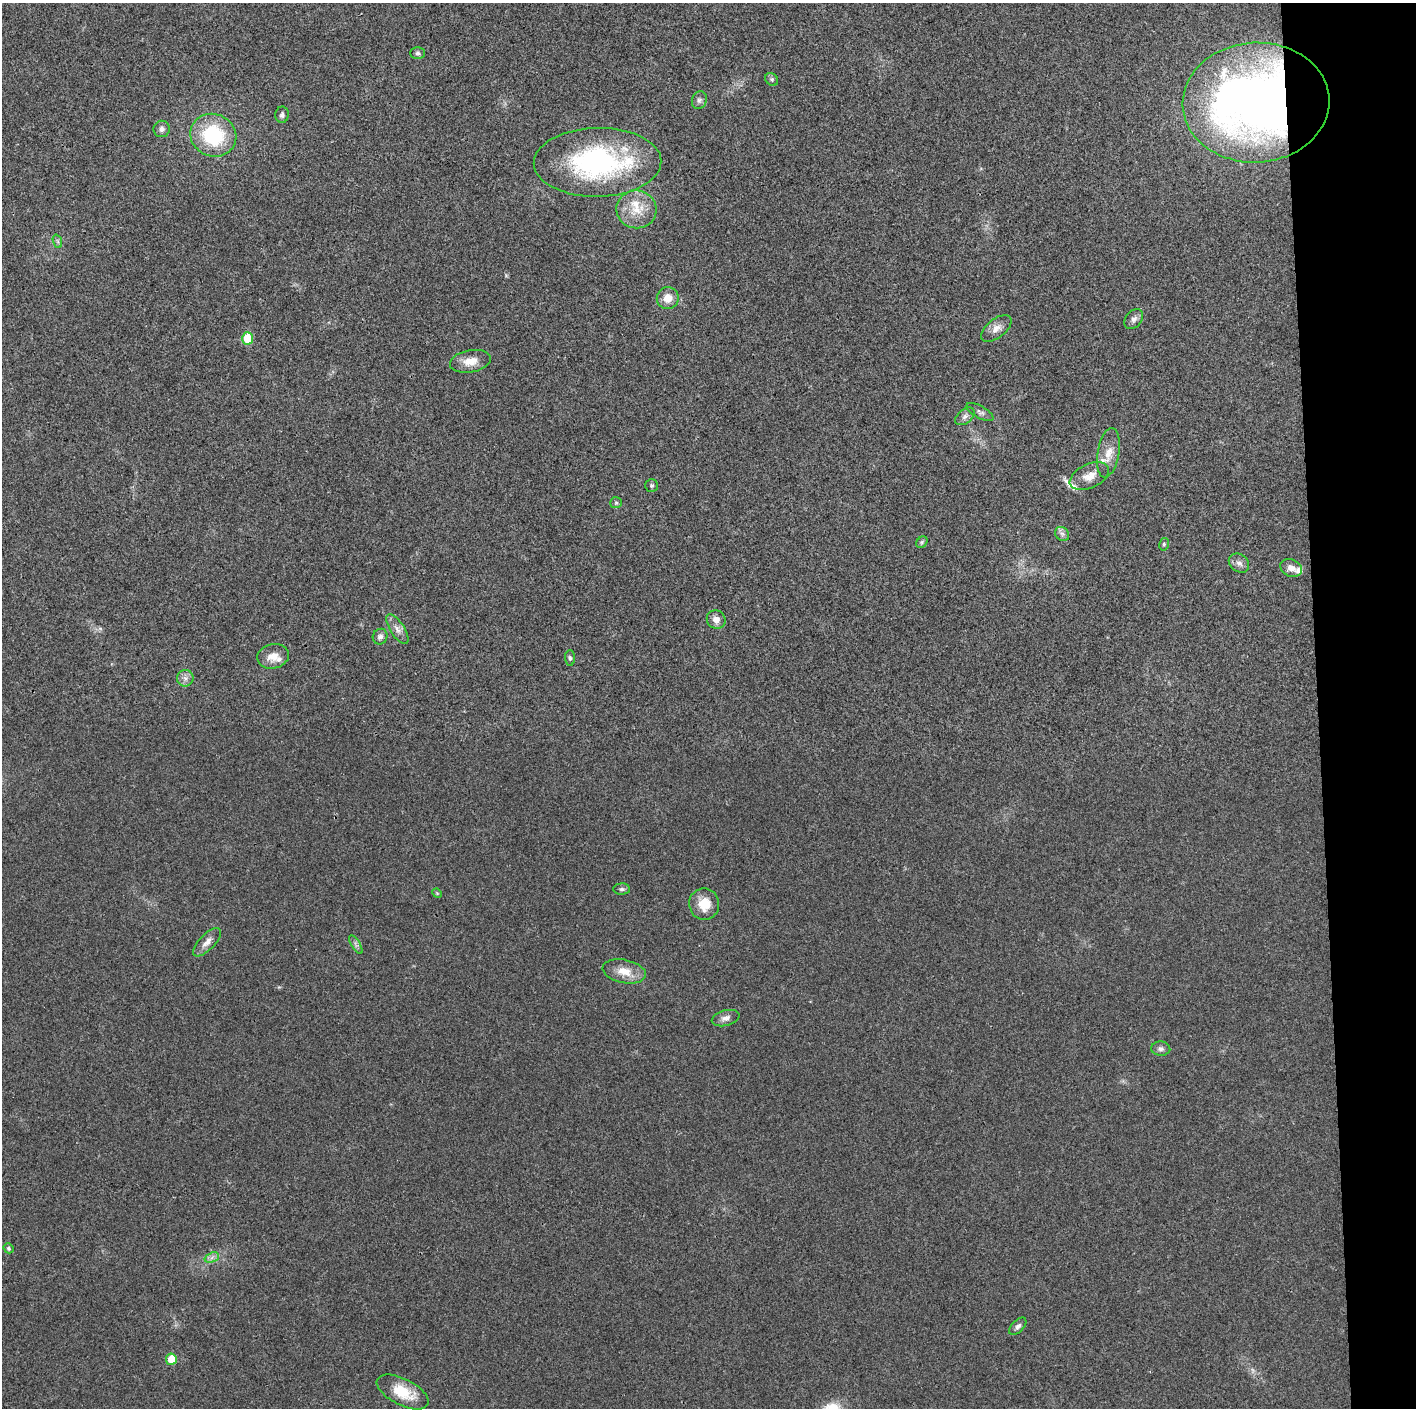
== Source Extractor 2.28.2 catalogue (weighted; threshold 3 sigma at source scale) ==
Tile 6 of 3 x 3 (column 3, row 2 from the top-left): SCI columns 2829-4242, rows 1424-2829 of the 4249 x 4237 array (HDU 1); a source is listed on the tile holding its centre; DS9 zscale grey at full resolution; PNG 1418 x 1410 px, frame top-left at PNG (2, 3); each listed source drawn as its Kron ellipse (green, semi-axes under 4 px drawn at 4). Shown black and unused: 7% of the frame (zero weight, under 3 of 4 exposures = <1% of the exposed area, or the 3 px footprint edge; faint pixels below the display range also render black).
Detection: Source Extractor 2.28.2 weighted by HDU 2 'WHT'; one run over the whole footprint, this tile lists its part. Background 0.0197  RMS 0.0056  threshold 0.025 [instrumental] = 3 sigma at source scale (4.5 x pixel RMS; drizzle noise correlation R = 1.50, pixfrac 1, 0.05/0.05 arcsec/px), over >= 5 px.
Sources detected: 50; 5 inside a brighter listed object's ellipse — not listed separately; the other 45 listed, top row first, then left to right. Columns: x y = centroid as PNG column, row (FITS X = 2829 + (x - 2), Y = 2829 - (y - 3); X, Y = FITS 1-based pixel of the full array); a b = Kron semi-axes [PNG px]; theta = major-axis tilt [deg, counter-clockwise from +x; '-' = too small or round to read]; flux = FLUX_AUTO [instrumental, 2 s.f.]
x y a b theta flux
418 53 7 5 -1 1.1
772 79 7 6 - 1.1
699 100 9 7 70 1.8
1256 103 73 60 3 410
282 115 8 7 - 1.7
162 129 8 8 - 2.2
213 135 23 21 -23 39
598 162 64 34 1 110
636 209 20 19 - 13
57 241 7 4 -70 1
668 298 11 11 - 6
1134 319 11 8 51 2.4
996 328 18 9 38 4.6
248 338 6 5 - 20
470 361 21 11 10 7.4
980 412 15 6 -30 2
965 416 11 7 40 2.4
1108 453 25 11 80 7.5
1089 476 21 11 25 7.4
652 485 6 6 - 1
616 503 6 5 - 0.99
1062 534 8 6 -44 1.8
922 542 6 5 - 0.96
1164 544 6 5 - 0.9
1239 563 11 8 -38 2.9
1291 568 11 8 -22 3.8
716 620 9 9 - 3.6
397 629 17 7 -57 3.7
380 637 8 7 - 2
273 656 16 12 13 6.3
570 658 7 5 -88 1.1
185 678 8 8 - 2.6
622 889 8 5 1 1.3
437 893 5 4 - 0.54
704 904 16 15 - 11
207 942 18 7 45 4.1
356 945 10 4 -58 1.7
624 971 22 11 -11 8.7
726 1018 14 7 16 3.2
1161 1049 9 7 -4 1.9
8 1248 5 4 - 1.2
212 1257 7 4 20 1.8
1018 1326 10 6 46 1.9
171 1359 5 5 - 11
403 1392 28 13 -27 15
Overlapping masked pixels (flux is a lower limit): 1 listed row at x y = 1256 103